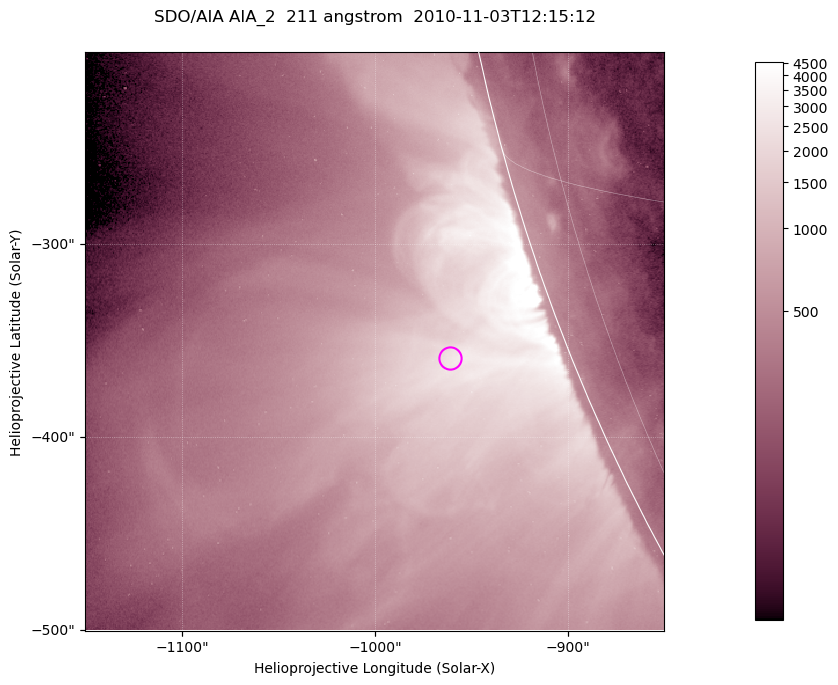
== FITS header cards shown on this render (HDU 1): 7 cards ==
TELESCOP= 'SDO/AIA '           / For AIA: SDO/AIA
INSTRUME= 'AIA_2   '           / For AIA: AIA_ATA1, AIA_ATA2, AIA_ATA3 or AIA_AT
WAVELNTH=                  211 / [angstrom] Wavelength
WAVEUNIT= 'angstrom'           / Wavelength unit: angstrom
DATE-OBS= '2010-11-03T12:15:12.619' / [ISO] Date when observation started; ISO 8
CTYPE1  = 'HPLN-TAN'           / CTYPE1; Typically HPLN
CTYPE2  = 'HPLT-TAN'           / CTYPE2; Typically HPLT

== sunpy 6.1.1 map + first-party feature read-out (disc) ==
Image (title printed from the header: SDO/AIA AIA_2  211 angstrom  2010-11-03T12:15:12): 500 x 500 px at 0.6 arcsec/px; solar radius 967 arcsec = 1612 px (partial field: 0.5% of the solar disc is inside the frame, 16% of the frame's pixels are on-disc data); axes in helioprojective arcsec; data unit not stated in the header (colour bar unlabelled)
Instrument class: DISC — disc imager (sunpy class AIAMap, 211 A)
Bright regions (active regions / flare kernels): reference = the on-disc median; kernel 5 px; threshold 5 sigma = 546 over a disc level ~245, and >= 1.15x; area >= 250 px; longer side >= 6 px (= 3.6 arcsec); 0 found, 0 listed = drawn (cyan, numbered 1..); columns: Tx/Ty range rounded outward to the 2 arcsec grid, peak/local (2 s.f.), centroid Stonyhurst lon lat
Off-limb structures (1.02-1.3 R_sun): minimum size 125 px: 2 found; the strongest spans PA ~105..115 deg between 1.02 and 1.18 R_sun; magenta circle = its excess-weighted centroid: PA ~110 deg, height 1.06 R_sun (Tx ~-962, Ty ~-360 arcsec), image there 3.2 x the reference